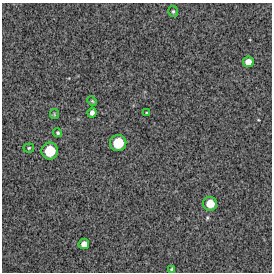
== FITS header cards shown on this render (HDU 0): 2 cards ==
NAXIS1  =                  270 / FITS: X Dimension
NAXIS2  =                  270 / FITS: Y Dimension

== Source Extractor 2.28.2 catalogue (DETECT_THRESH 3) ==
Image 270 x 270 px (HDU 0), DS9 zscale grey, 1 PNG px = 1 image px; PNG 274 x 274 px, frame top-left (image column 1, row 270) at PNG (2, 3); each listed source drawn as its Kron ellipse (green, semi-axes under 4 px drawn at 4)
Background 14900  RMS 320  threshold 963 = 3 sigma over >= 5 px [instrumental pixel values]
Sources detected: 13; all 13 listed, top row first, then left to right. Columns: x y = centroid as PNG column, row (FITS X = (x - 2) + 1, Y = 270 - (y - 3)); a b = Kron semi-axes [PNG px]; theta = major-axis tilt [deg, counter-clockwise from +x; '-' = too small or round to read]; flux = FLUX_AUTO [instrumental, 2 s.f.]
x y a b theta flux
173 11 5 5 - 39000
248 62 5 5 - 180000
92 101 5 4 - 26000
92 113 5 4 - 110000
146 113 3 2 - 18000
54 114 5 4 - 24000
58 133 4 4 - 37000
118 143 8 8 - 590000
29 148 5 4 - 31000
50 151 8 8 - 600000
210 204 7 7 - 360000
84 244 5 5 - 150000
172 269 4 3 - 47000